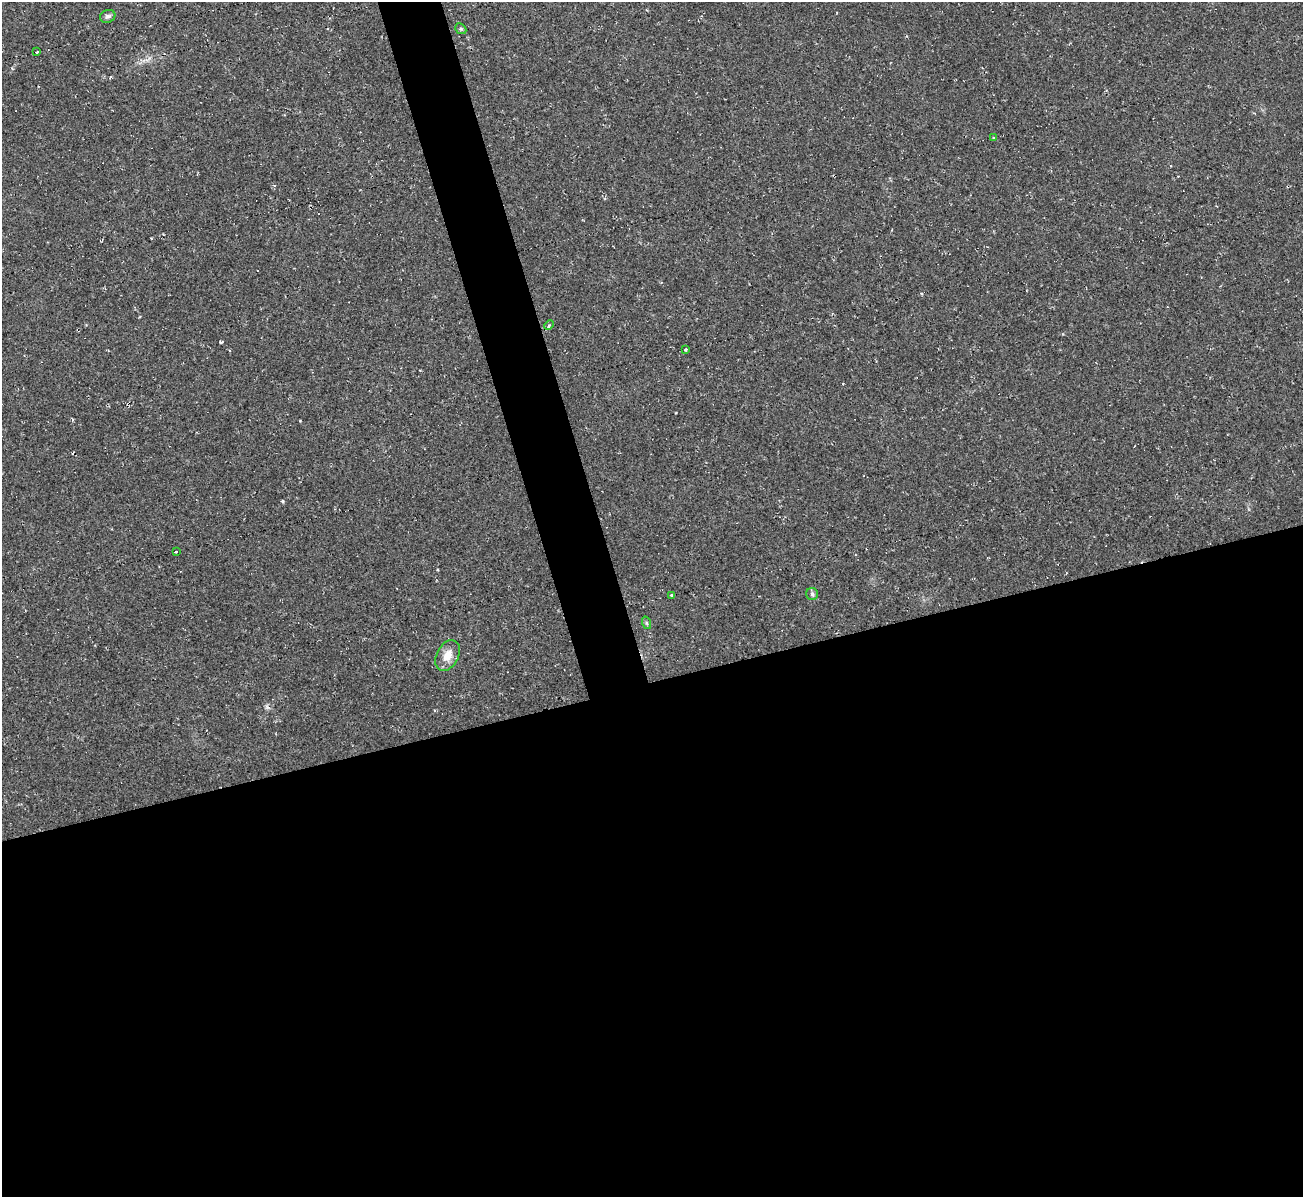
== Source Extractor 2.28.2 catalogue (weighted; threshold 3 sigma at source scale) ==
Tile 15 of 4 x 4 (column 3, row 4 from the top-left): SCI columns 2602-3902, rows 142-1336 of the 5202 x 5184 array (HDU 1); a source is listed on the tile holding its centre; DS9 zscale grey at full resolution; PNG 1305 x 1199 px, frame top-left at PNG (2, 2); each listed source drawn as its Kron ellipse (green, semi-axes under 4 px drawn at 4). Shown black and unused: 46% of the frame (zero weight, under 2 of 3 exposures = <1% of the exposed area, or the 3 px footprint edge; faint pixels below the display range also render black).
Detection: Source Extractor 2.28.2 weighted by HDU 2 'WHT'; one run over the whole footprint, this tile lists its part. Background 0.0513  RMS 0.0069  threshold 0.031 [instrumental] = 3 sigma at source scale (4.5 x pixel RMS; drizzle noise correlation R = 1.50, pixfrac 1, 0.05/0.05 arcsec/px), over >= 5 px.
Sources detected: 12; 1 cosmic-ray / hot-pixel residue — neither listed nor drawn; the other 11 listed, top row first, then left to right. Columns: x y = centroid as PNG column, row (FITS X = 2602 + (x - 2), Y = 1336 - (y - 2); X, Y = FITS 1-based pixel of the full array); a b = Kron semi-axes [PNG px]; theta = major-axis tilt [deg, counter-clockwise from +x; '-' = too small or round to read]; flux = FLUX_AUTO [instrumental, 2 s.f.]
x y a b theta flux
108 16 8 6 20 2
461 29 6 4 -43 1.1
37 52 3 2 - 1.6
994 137 3 3 - 2.4
549 325 5 4 - 1.1
686 349 3 3 - 1.5
176 552 4 3 - 3.5
812 594 6 6 - 1.5
672 595 3 3 - 8.8
647 623 6 4 -70 0.97
448 655 16 11 62 8.7